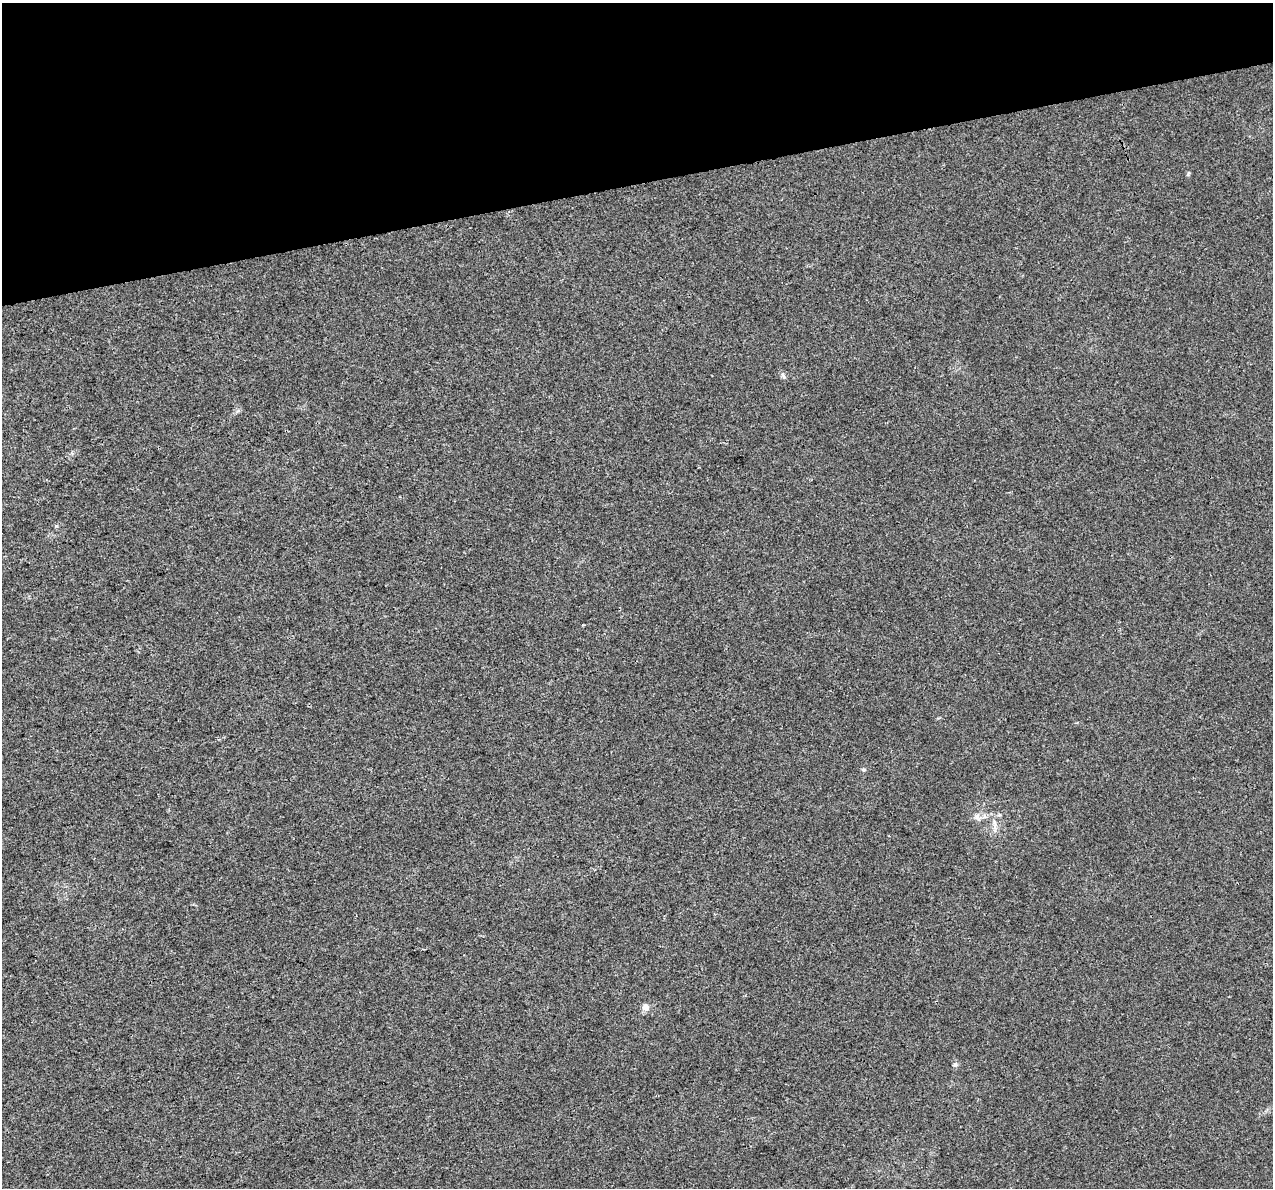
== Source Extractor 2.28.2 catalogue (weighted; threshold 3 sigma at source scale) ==
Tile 3 of 4 x 4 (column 3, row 1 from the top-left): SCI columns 2544-3814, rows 3649-4834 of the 5085 x 4877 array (HDU 1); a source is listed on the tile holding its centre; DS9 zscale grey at full resolution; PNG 1275 x 1190 px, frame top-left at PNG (2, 3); no overlay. Shown black and unused: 15% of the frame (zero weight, under 3 of 4 exposures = <1% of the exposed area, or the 3 px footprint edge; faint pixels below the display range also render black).
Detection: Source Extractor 2.28.2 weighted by HDU 2 'WHT'; one run over the whole footprint, this tile lists its part. Background 0.00463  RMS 0.0025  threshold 0.0112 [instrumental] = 3 sigma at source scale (4.5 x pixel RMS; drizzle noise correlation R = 1.50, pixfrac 1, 0.0396/0.0396 arcsec/px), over >= 5 px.
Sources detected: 7; all 7 listed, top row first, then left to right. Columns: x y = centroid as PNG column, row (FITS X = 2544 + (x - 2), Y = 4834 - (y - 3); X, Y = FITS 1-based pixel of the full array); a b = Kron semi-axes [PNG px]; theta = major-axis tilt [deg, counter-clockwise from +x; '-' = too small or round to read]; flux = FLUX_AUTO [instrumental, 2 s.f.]
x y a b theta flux
1188 174 6 4 72 0.3
783 375 9 4 -54 0.55
864 769 6 4 -18 0.35
977 817 11 8 -56 1.1
995 825 10 5 -90 0.95
646 1007 10 8 -32 1.3
955 1065 7 5 -67 0.53